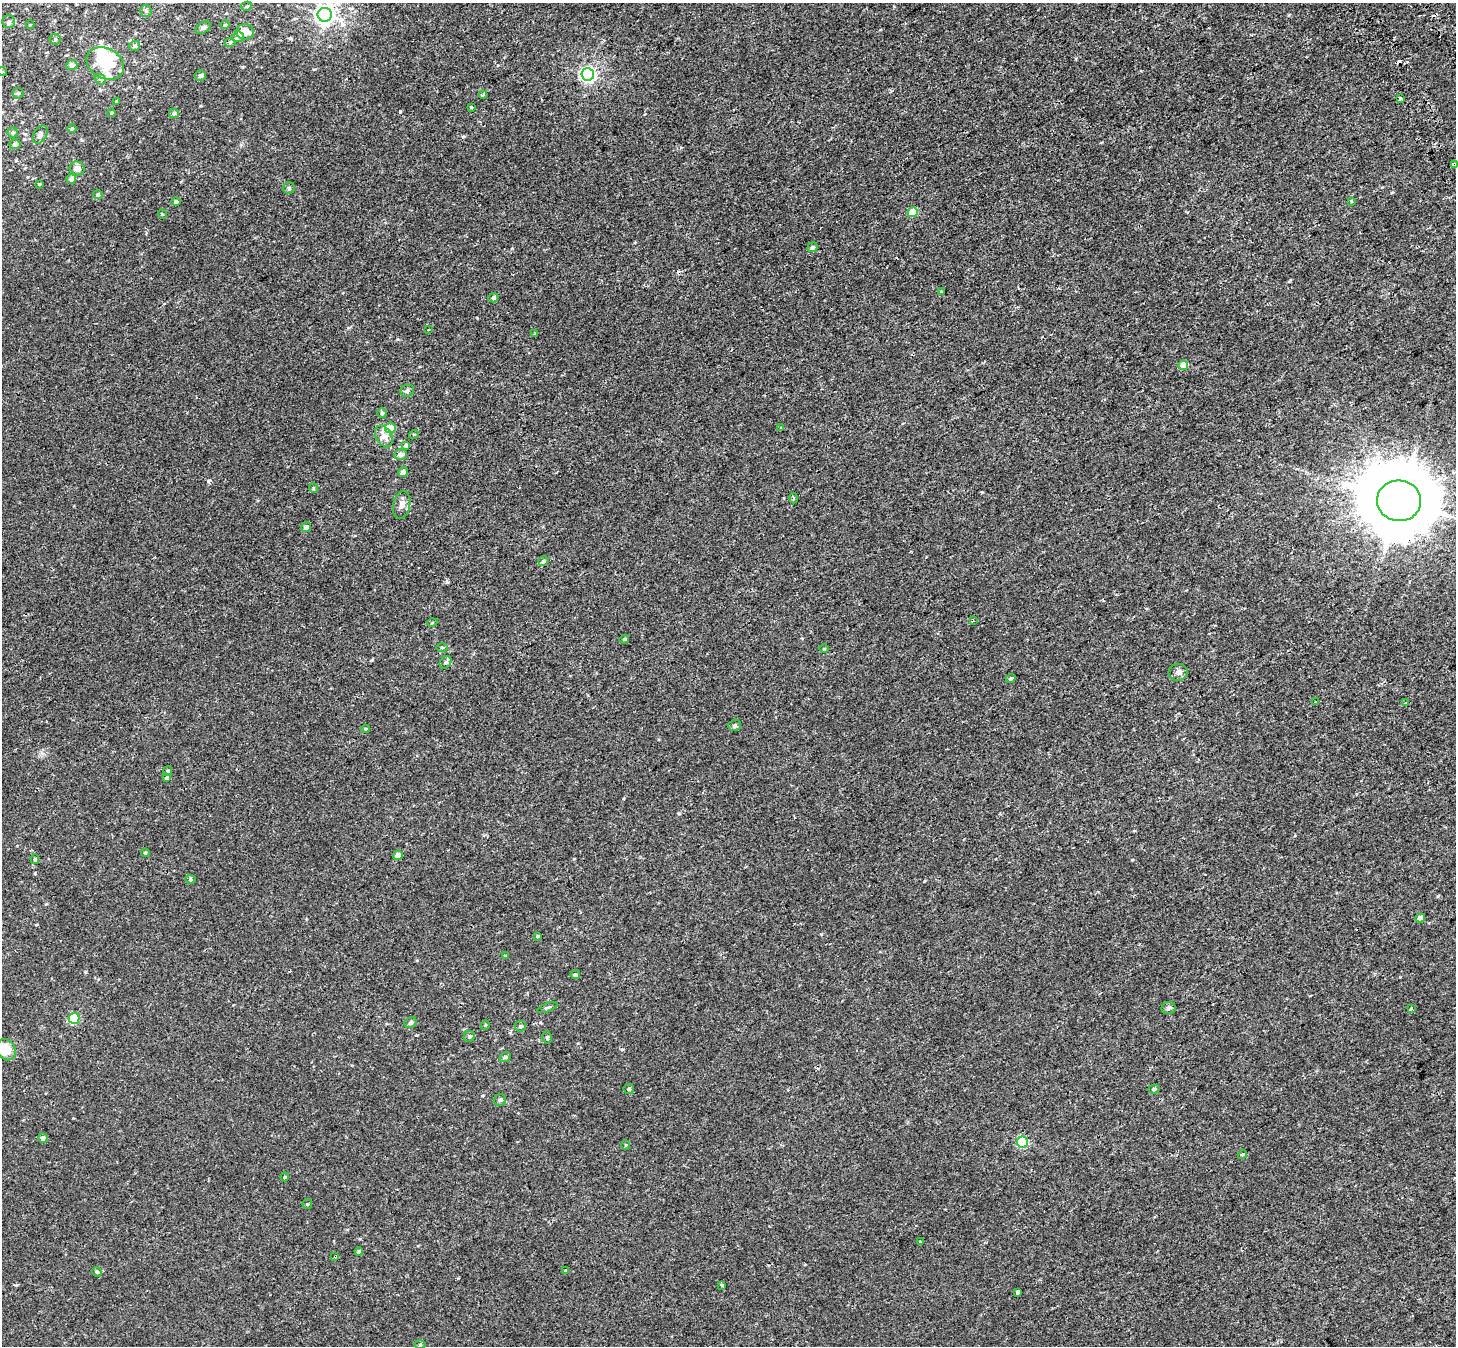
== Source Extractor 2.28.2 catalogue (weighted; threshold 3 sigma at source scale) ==
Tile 10 of 4 x 4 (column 2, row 3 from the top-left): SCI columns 1546-2999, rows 1604-2947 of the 5984 x 5853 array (HDU 1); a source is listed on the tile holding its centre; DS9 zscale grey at full resolution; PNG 1458 x 1348 px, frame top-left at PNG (2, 3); each listed source drawn as its Kron ellipse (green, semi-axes under 4 px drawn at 4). Shown black and unused: <1% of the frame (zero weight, under 2 of 3 exposures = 5% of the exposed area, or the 3 px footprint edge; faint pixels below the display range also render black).
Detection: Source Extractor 2.28.2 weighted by HDU 2 'WHT'; one run over the whole footprint, this tile lists its part. Background 0.00134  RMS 0.0026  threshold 0.0118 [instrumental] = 3 sigma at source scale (4.5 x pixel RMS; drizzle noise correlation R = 1.50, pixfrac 1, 0.0396/0.0396 arcsec/px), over >= 5 px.
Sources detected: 123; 5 inside a brighter object's white glare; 6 cosmic-ray / hot-pixel residue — neither listed nor drawn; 2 inside a brighter listed object's ellipse — not listed separately; the other 110 listed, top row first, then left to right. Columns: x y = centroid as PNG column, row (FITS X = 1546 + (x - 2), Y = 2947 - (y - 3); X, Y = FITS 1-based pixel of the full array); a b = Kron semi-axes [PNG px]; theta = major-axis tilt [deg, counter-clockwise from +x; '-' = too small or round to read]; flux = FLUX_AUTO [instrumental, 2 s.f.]
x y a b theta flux
247 6 5 4 - 0.36
146 11 6 6 - 0.55
325 15 7 7 - 130
8 22 6 6 - 0.53
30 25 4 3 - 0.18
225 25 4 4 - 0.23
203 28 8 5 32 0.55
245 32 9 8 - 2.3
238 37 6 5 - 1.1
55 39 5 5 - 0.39
230 42 6 4 1 0.36
135 46 5 5 - 0.56
105 63 20 15 -28 6.1
72 65 5 5 - 1.2
2 72 5 3 - 0.23
588 74 6 6 - 62
200 76 5 5 - 0.57
100 79 6 4 -42 0.39
18 93 5 5 - 0.35
483 95 4 3 - 0.27
1400 98 4 3 - 1.5
117 101 3 3 - 0.28
471 107 3 3 - 0.68
111 113 4 2 - 0.17
174 113 5 4 - 0.58
72 129 5 3 - 0.24
13 132 5 5 - 0.37
40 135 10 6 60 0.81
15 144 5 5 - 0.61
1454 165 4 3 - 2.1
77 168 8 6 -26 1.3
71 179 5 4 - 1.4
39 184 3 3 - 0.72
289 188 6 5 - 0.36
98 195 5 4 - 0.52
1351 201 4 2 - 0.26
176 202 5 4 - 0.77
913 212 5 5 - 5.9
162 214 5 3 - 0.18
812 247 5 4 - 0.54
941 292 3 3 - 0.65
493 298 5 4 - 0.7
428 330 4 2 - 0.16
535 333 3 3 - 0.36
1183 365 5 4 - 3.4
407 391 7 5 26 0.59
382 413 5 4 - 0.31
390 428 5 5 - 2.9
781 428 3 2 - 0.2
414 434 5 3 - 0.19
384 436 12 7 -61 2.3
406 445 4 4 - 0.93
400 455 6 5 - 1.2
403 472 5 5 - 0.95
313 488 5 3 - 0.25
793 498 5 3 - 0.29
1399 501 22 20 -6 2800
402 505 14 8 77 1.7
306 527 5 4 - 1.2
543 561 5 4 - 0.48
973 621 3 2 - 0.22
432 623 5 3 - 0.21
624 639 5 4 - 0.43
442 647 6 4 0 0.27
824 649 5 3 - 0.22
446 662 7 5 50 0.5
1178 672 10 8 10 1
1011 678 5 4 - 0.38
1315 702 3 3 - 0.28
1406 703 4 3 - 0.79
734 725 6 5 - 0.41
365 729 4 3 - 0.28
168 771 5 4 - 0.49
167 778 4 4 - 0.45
145 853 4 3 - 0.3
398 855 5 4 - 1.8
35 859 5 4 - 0.36
191 879 5 4 - 0.38
1420 918 5 4 - 1.5
537 936 4 3 - 0.25
505 956 4 3 - 0.24
575 975 5 4 - 0.41
547 1007 11 4 21 0.46
1169 1008 7 6 - 0.64
1411 1009 3 3 - 2
74 1018 5 5 - 12
411 1023 6 5 - 0.67
485 1025 4 4 - 0.24
521 1026 5 5 - 0.48
469 1036 6 5 - 0.58
547 1037 6 4 -75 0.31
6 1050 11 9 -56 4.9
505 1057 6 5 - 0.64
629 1089 5 5 - 0.51
1154 1089 5 4 - 0.48
500 1100 6 5 - 0.75
43 1138 5 4 - 1.3
1022 1142 5 5 - 15
626 1145 5 3 - 0.2
1242 1155 4 3 - 0.49
285 1177 4 3 - 0.27
307 1204 5 4 - 0.26
920 1241 3 3 - 0.44
359 1251 4 3 - 0.44
335 1256 3 3 - 0.31
565 1271 4 4 - 0.36
97 1272 5 4 - 0.46
721 1285 3 3 - 0.31
1018 1292 4 3 - 2.3
420 1345 5 3 - 0.26
Overlapping masked pixels (flux is a lower limit): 3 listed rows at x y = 1454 165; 1399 501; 335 1256
Isophote crosses this tile's border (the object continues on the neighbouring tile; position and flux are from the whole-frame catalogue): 3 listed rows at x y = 2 72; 1454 165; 6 1050
Unlisted compact peaks at least as high as the median listed source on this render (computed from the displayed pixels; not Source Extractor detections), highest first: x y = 208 481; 35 873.